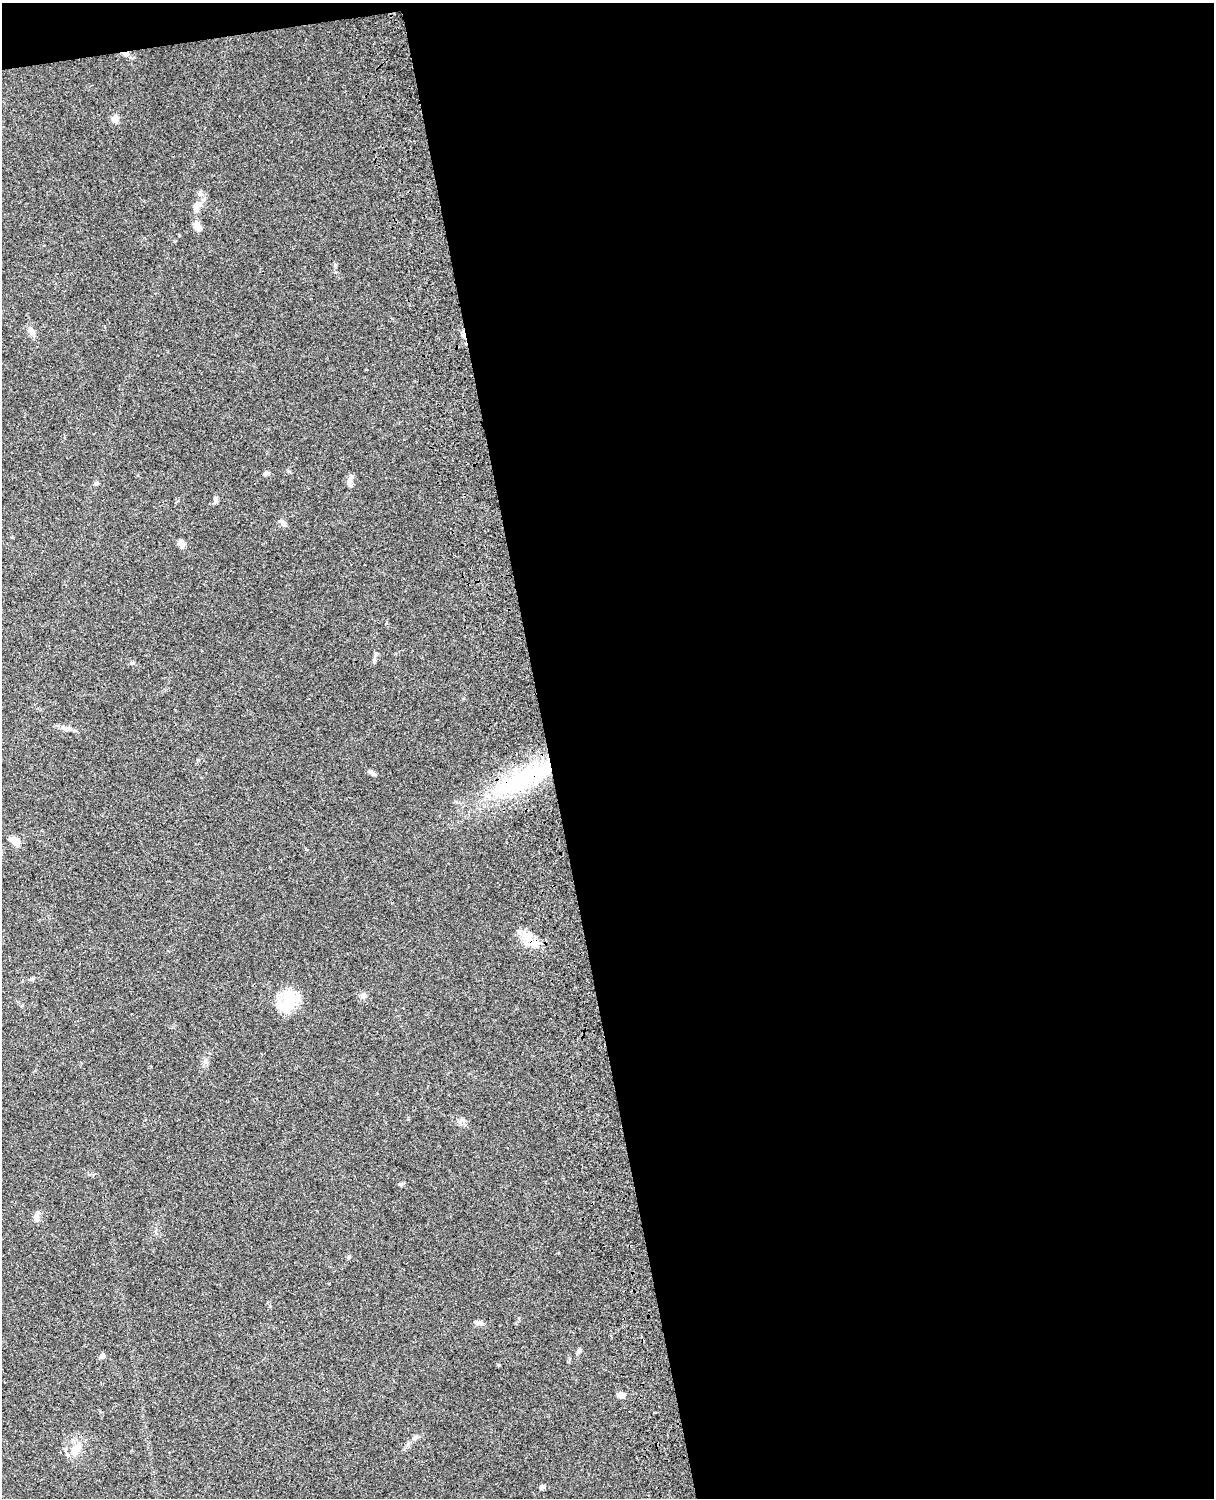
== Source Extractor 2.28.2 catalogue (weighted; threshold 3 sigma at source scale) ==
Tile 4 of 4 x 3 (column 4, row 1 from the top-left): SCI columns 3759-4970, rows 3269-4764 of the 5089 x 4927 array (HDU 1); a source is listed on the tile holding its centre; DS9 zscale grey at full resolution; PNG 1216 x 1500 px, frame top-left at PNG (2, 3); no overlay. Shown black and unused: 56% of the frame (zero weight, under 3 of 4 exposures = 6% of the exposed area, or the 3 px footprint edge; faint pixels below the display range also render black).
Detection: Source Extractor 2.28.2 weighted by HDU 2 'WHT'; one run over the whole footprint, this tile lists its part. Background 0.0961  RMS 0.0063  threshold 0.0281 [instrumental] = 3 sigma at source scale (4.5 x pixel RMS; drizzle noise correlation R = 1.50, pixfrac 1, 0.05/0.05 arcsec/px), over >= 5 px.
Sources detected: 27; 1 inside a brighter listed object's ellipse — not listed separately; the other 26 listed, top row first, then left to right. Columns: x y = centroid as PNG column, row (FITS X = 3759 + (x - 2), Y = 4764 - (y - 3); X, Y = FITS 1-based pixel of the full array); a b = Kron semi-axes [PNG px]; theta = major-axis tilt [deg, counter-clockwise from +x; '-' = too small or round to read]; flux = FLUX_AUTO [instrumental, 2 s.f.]
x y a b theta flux
126 54 8 6 2 1.6
115 119 5 5 - 9.5
197 206 17 10 56 5.8
198 227 10 6 -59 5.8
31 331 9 7 -48 2.8
266 473 6 6 - 1.1
349 481 7 7 - 2.1
96 484 5 4 - 1.4
284 523 9 6 -67 2.2
181 544 8 6 -55 3.3
132 663 6 5 - 0.89
66 728 15 4 -2 2.5
371 772 12 4 -30 1.5
524 779 90 18 26 75
16 841 7 6 - 9.5
530 940 17 7 -54 7.2
32 978 6 4 0 0.92
363 996 7 7 - 2.3
288 1001 30 20 75 18
37 1218 10 7 -63 2.4
479 1323 11 5 -9 1.9
579 1351 6 5 - 1.1
102 1356 5 5 - 2.6
622 1395 9 6 0 2.7
76 1449 17 11 53 7.5
542 1487 6 5 - 1.7
Overlapping masked pixels (flux is a lower limit): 3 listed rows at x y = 126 54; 524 779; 530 940
Unlisted compact peaks at least as high as the median listed source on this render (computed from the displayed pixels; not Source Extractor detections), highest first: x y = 401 1184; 335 265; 215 499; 349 1257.